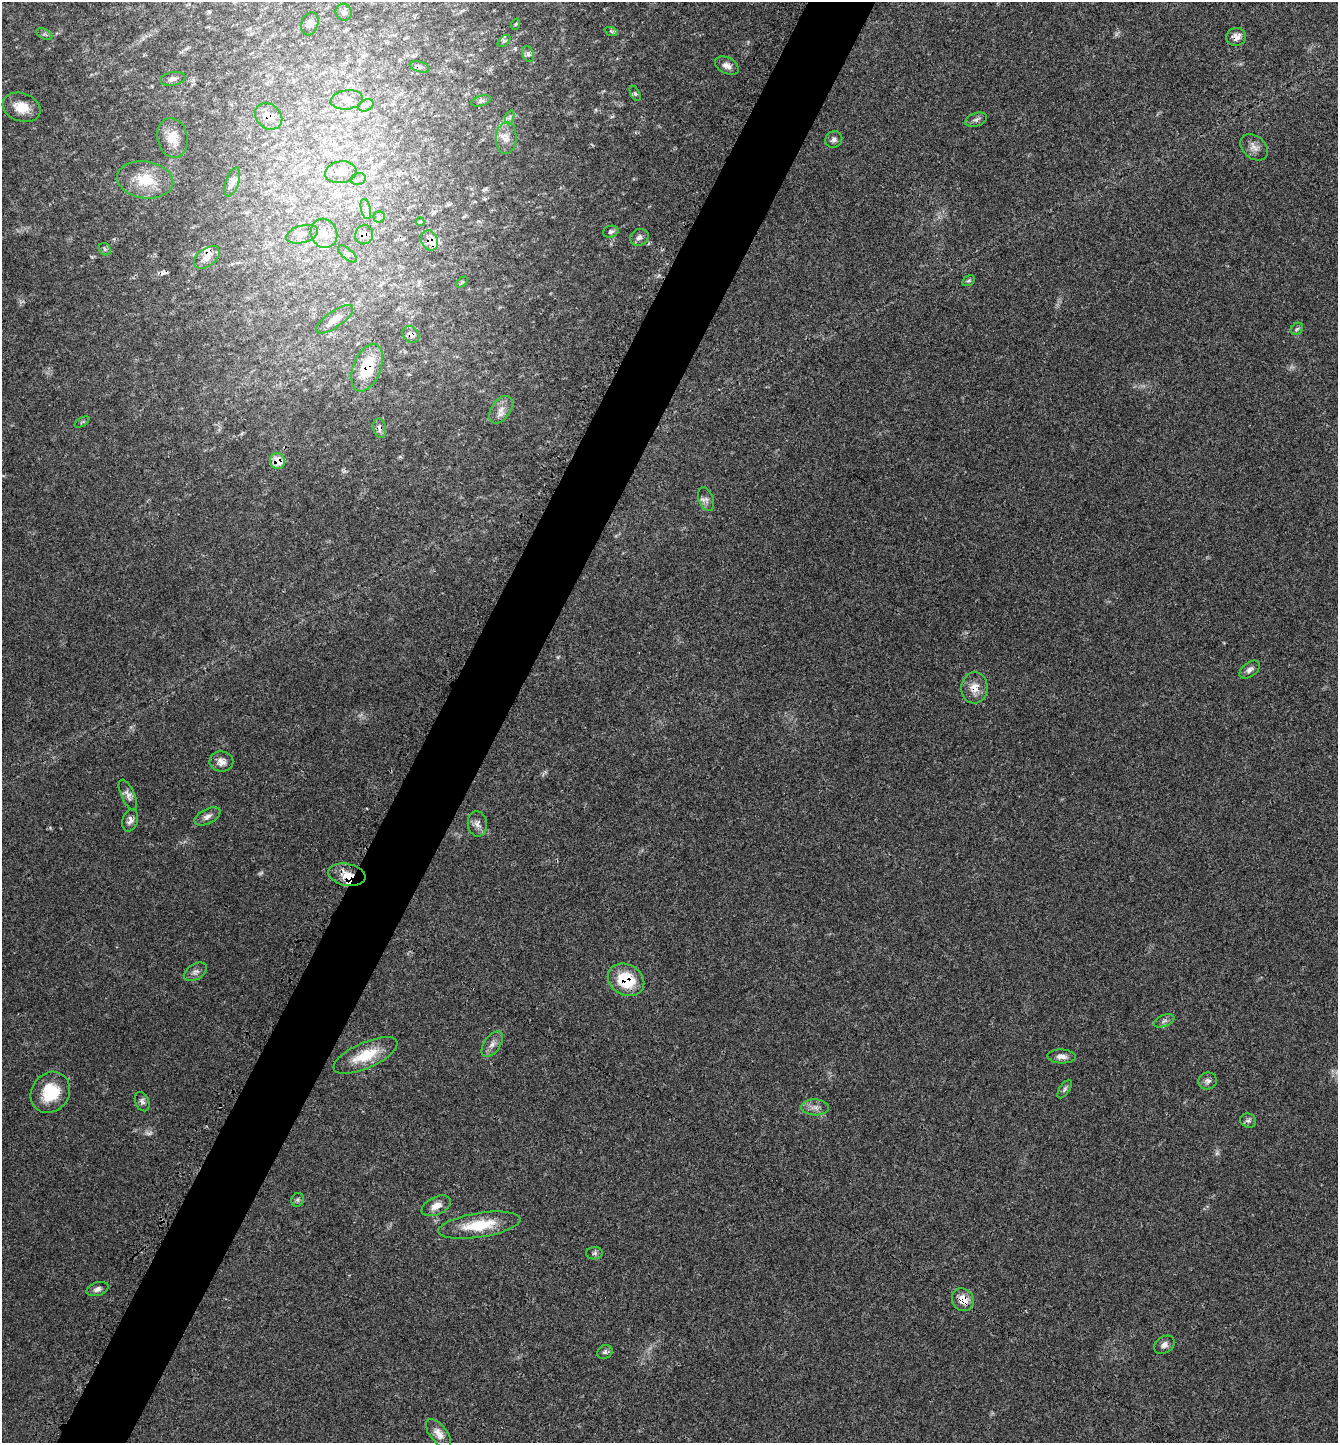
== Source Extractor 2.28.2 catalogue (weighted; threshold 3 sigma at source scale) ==
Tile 7 of 4 x 4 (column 3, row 2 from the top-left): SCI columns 2859-4194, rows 2925-4365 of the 5851 x 5844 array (HDU 1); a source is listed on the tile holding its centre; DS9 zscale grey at full resolution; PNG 1340 x 1445 px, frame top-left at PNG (2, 2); each listed source drawn as its Kron ellipse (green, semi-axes under 4 px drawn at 4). Shown black and unused: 5% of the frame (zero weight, under 3 of 4 exposures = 2% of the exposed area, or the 3 px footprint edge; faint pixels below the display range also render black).
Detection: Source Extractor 2.28.2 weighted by HDU 2 'WHT'; one run over the whole footprint, this tile lists its part. Background 0.0451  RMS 0.0045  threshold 0.0202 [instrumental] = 3 sigma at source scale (4.5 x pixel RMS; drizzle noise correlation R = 1.50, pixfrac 1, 0.05/0.05 arcsec/px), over >= 5 px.
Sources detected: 87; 3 too faint to see at this stretch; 1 cosmic-ray / hot-pixel residue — neither listed nor drawn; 4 inside a brighter listed object's ellipse — not listed separately; the other 79 listed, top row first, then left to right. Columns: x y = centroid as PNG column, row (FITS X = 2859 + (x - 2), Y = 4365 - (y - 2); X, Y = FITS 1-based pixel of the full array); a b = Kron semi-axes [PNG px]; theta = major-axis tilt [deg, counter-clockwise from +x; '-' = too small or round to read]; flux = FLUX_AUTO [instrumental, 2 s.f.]
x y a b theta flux
344 12 9 8 - 1.6
310 24 12 8 72 2.9
516 24 6 3 71 0.48
611 31 7 4 -19 0.77
44 34 8 5 -26 0.93
1236 37 10 9 - 3.3
504 41 7 4 43 0.9
528 54 8 5 -67 1.3
727 66 13 8 -27 2.6
420 67 10 5 -17 1
173 79 13 6 9 1.9
635 93 8 4 -63 0.76
347 100 16 9 7 4.5
481 101 10 5 17 1
366 105 8 5 30 1.5
22 107 19 14 -19 7.9
269 116 15 12 -41 5.6
510 117 7 4 72 1
976 120 11 6 18 1.5
173 138 20 15 -76 6.5
506 138 16 10 85 3.9
834 140 9 8 - 1.7
1254 147 15 11 -41 3.2
341 172 16 11 9 4.7
358 179 8 5 14 1.2
145 180 28 18 -9 13
232 182 15 6 70 2.1
366 209 10 5 -78 1.6
379 217 5 5 - 0.75
420 222 4 4 - 0.47
611 232 8 6 16 1.2
324 233 15 13 -67 5.8
302 234 16 8 15 3.5
364 235 10 9 - 3.6
639 237 9 8 - 2.1
429 240 10 8 -65 3.1
105 249 7 5 -47 0.8
347 254 12 5 -43 1.6
207 257 15 9 37 3.5
969 281 7 5 31 0.76
462 282 6 4 45 0.51
335 319 22 8 35 5.1
1297 329 7 5 44 0.9
411 334 9 7 -42 2.4
367 368 25 13 69 17
501 410 15 9 54 3.6
82 422 8 3 32 0.52
380 428 10 6 -77 1.8
277 461 8 7 - 7.9
706 499 12 7 -69 2
1250 670 11 7 38 1.8
974 688 15 13 86 5.5
221 762 12 10 -7 3.2
128 795 17 6 -65 2.1
207 816 14 7 28 2.2
130 820 11 7 73 2
477 824 13 9 -82 2.6
347 875 19 11 -11 8.4
195 972 12 7 30 1.9
626 980 19 15 -30 18
1164 1021 11 5 23 1.6
492 1044 14 8 54 2.7
366 1055 34 13 24 13
1061 1056 14 7 -2 2.5
1208 1081 9 8 - 1.8
1065 1089 10 5 56 1
50 1092 21 18 53 16
142 1102 10 6 -66 1.6
815 1107 14 8 -2 2.7
1248 1121 8 7 - 1.2
298 1200 7 6 - 0.88
436 1206 15 9 25 3.9
479 1225 41 12 9 16
595 1253 8 6 2 1.1
98 1289 11 6 18 1.8
963 1300 12 10 -54 5.6
1164 1345 11 8 34 2
605 1352 8 6 33 1.2
439 1433 17 8 -51 3.8
Overlapping masked pixels (flux is a lower limit): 13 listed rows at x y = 1236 37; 420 67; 269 116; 364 235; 429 240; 411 334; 367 368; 380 428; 277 461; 974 688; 347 875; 626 980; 963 1300